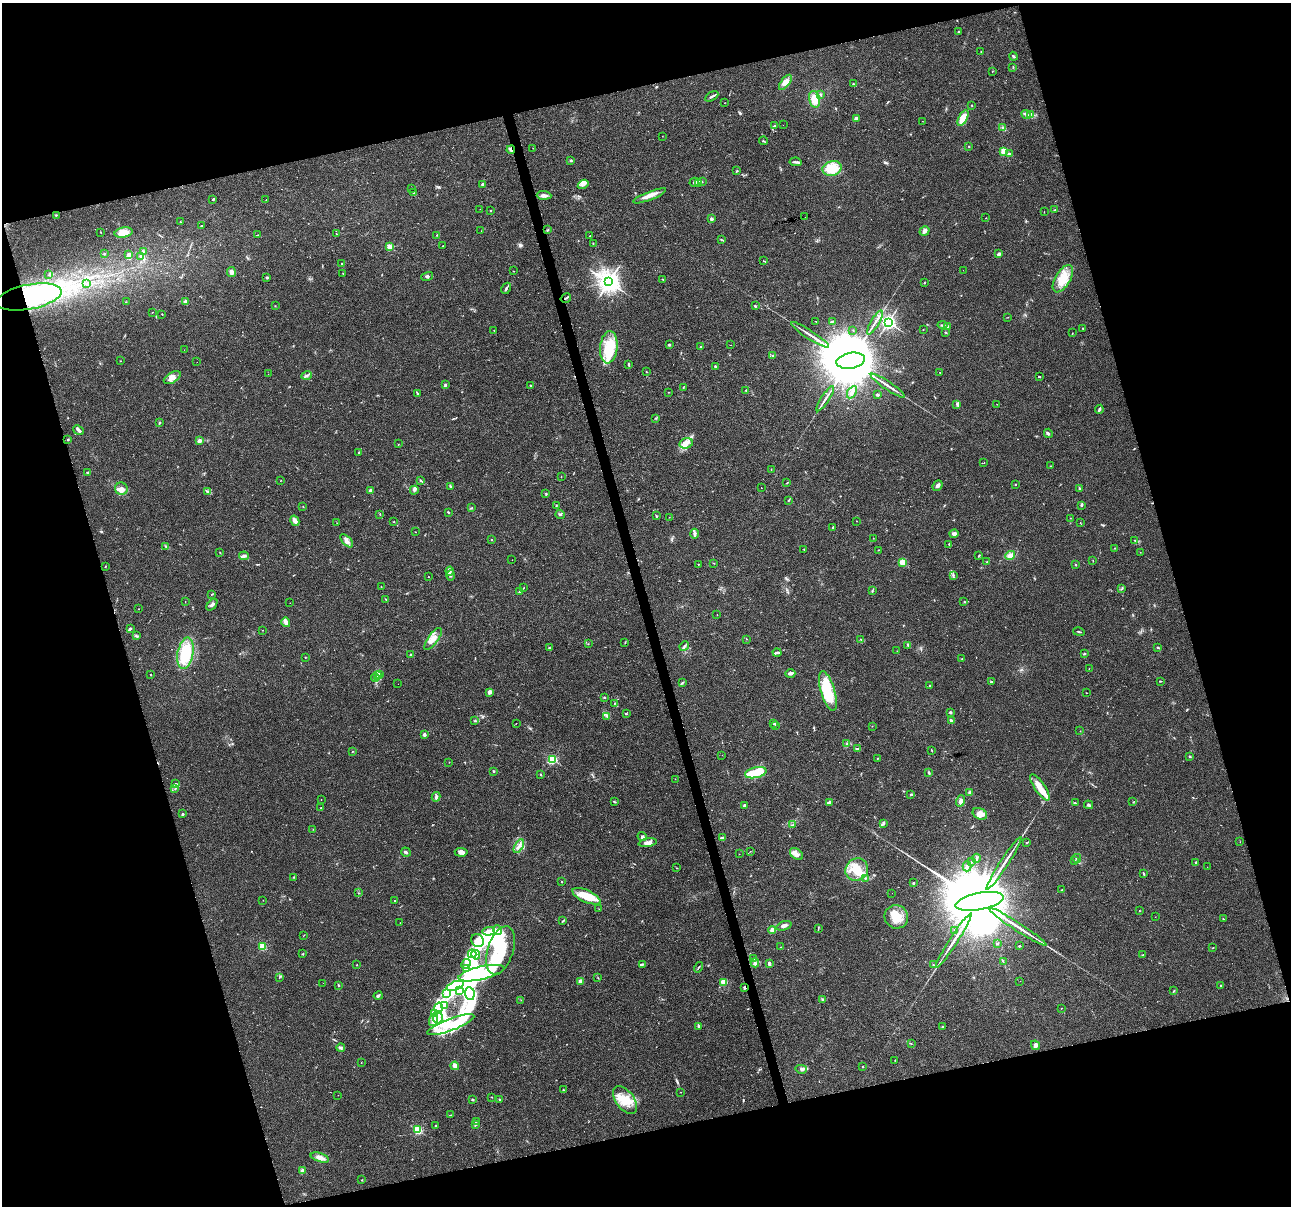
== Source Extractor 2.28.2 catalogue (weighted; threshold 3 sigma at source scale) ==
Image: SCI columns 1-5155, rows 94-4906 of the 5155 x 4952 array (HDU 1 of 3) = the unmasked area's bounding box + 8 px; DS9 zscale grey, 4 x 4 block average (1 PNG px = mean of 4 x 4 image px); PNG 1293 x 1208 px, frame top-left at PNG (2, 3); each listed source drawn as its Kron ellipse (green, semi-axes under 4 px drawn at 4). Shown black and unused: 33% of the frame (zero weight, under 2 of 3 exposures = <1% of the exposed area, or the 3 px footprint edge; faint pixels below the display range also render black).
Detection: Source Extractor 2.28.2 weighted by HDU 2 'WHT'. Background 0.0234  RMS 0.0043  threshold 0.0193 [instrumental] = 3 sigma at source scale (4.5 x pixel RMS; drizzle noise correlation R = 1.50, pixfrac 1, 0.0396/0.0396 arcsec/px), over >= 5 px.
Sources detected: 496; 2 too faint to see at this stretch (4 x 4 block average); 16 inside a brighter object's white glare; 2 cosmic-ray / hot-pixel residue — neither listed nor drawn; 11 coinciding with a brighter row at this scale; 40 inside a brighter listed object's ellipse — not listed separately; the other 425 listed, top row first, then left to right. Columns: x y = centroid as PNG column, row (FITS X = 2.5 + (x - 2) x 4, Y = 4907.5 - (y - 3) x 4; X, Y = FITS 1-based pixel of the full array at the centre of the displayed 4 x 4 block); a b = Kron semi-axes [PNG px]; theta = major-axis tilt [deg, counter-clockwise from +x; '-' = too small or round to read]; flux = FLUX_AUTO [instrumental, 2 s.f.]
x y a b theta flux
958 32 2 2 - 2.6
981 51 2 2 - 0.92
1013 56 4 2 - 3.3
1013 67 2 2 - 1.1
992 71 2 2 - 0.95
785 82 9 4 54 13
853 84 2 2 - 2.1
821 94 2 2 - 2.3
712 96 7 2 30 4.8
814 99 8 5 -74 30
725 103 2 2 - 0.49
972 105 2 2 - 1.3
1026 114 5 3 - 5.6
1030 114 3 2 - 3.5
856 118 3 2 - 7.5
963 118 8 4 62 49
922 121 2 2 - 0.43
783 125 2 2 - 1.2
774 126 3 2 - 2.8
1003 128 2 2 - 7.6
662 136 2 2 - 0.47
764 141 4 2 - 2.9
969 146 3 2 - 1.2
533 148 2 2 - 0.44
511 150 4 2 - 3.6
1004 151 2 2 - 130
1009 153 3 2 - 3
571 160 2 2 - 8
796 162 6 2 -7 5.3
832 168 9 7 14 57
737 170 2 2 - 1.5
702 181 2 2 - 0.74
694 182 5 3 - 5
699 183 3 2 - 3.1
483 184 3 2 - 4.4
583 184 6 4 31 9.8
412 189 2 2 - 0.56
414 193 2 2 - 0.64
544 195 7 3 -4 9.6
650 196 18 3 21 20
213 200 2 2 - 2
266 200 2 2 - 0.64
480 209 2 2 - 0.58
491 210 2 2 - 1.5
1054 210 3 2 - 1.4
1044 212 2 2 - 0.72
56 215 2 2 - 1.8
805 217 2 2 - 3.8
986 218 2 2 - 1.4
711 219 2 2 - 15
180 222 3 2 - 1.3
201 226 2 2 - 1.5
547 230 3 2 - 2.2
481 231 2 2 - 0.4
925 231 5 3 - 6.4
101 232 2 2 - 0.97
124 233 9 5 12 30
336 234 3 2 - 0.72
257 235 3 2 - 1.3
437 235 2 2 - 1.5
590 236 2 2 - 1.1
721 240 2 2 - 0.91
593 243 2 2 - 1.1
443 246 2 2 - 0.71
389 247 2 2 - 73
143 251 2 2 - 1.9
104 254 2 2 - 2.4
999 254 2 2 - 21
128 255 3 3 - 7
141 256 3 2 - 9
763 261 2 2 - 0.65
341 263 2 2 - 2
963 270 2 2 - 0.41
514 271 2 2 - 0.72
231 272 5 3 - 10
343 273 2 2 - 0.7
49 275 2 2 - 1.1
427 276 6 3 14 4.4
267 277 2 2 - 2.8
663 279 3 2 - 1.8
1063 279 15 7 59 44
608 282 3 3 - 2200
924 282 2 2 - 0.88
87 284 3 2 - 2.1
506 288 6 2 59 4.8
29 297 33 12 11 230
566 298 5 2 - 3.5
186 301 2 2 - 26
126 302 2 2 - 0.9
275 306 2 2 - 0.71
755 306 2 2 - 4.1
152 312 2 2 - 0.59
162 314 2 2 - 2.3
1008 317 2 2 - 0.68
816 321 2 2 - 0.74
832 321 4 2 - 1.6
875 322 13 2 59 9.3
888 322 2 2 - 920
942 325 5 2 - 3.8
947 326 3 2 - 4.7
1083 328 2 2 - 2.6
923 329 2 2 - 1
494 330 2 2 - 1.3
853 330 2 2 - 0.94
945 332 2 2 - 1
1072 333 2 2 - 0.64
810 335 22 2 -33 15
669 345 2 2 - 7.2
731 345 2 2 - 0.46
609 347 16 8 83 73
701 347 2 2 - 2.6
184 350 2 2 - 0.43
773 356 2 2 - 1.9
121 361 2 2 - 0.63
851 361 14 8 10 47000
197 362 2 2 - 0.59
628 365 4 2 - 2.6
715 367 3 2 - 3.4
646 372 2 2 - 0.86
940 372 2 2 - 1.1
268 374 2 2 - 0.42
307 375 5 2 - 5.5
1039 376 2 2 - 1.2
172 378 9 5 31 17
446 385 2 2 - 1.4
531 386 2 2 - 1.5
888 386 20 2 -34 14
683 388 4 2 - 1.9
746 390 2 2 - 1.9
669 392 2 2 - 0.83
852 392 7 3 59 7.9
417 393 4 2 - 1.9
878 395 2 2 - 13
825 399 15 2 56 9.1
957 404 2 2 - 1.2
997 404 2 2 - 0.57
1099 409 5 2 - 5.6
656 418 3 2 - 1.8
159 423 2 2 - 3.1
79 430 6 3 -39 6.1
1048 433 4 2 - 4
68 439 2 2 - 2.8
200 441 3 2 - 11
686 443 7 5 15 15
398 444 2 2 - 0.61
359 452 3 2 - 1.6
984 462 2 2 - 0.64
1051 466 2 2 - 1.1
771 469 2 2 - 0.57
88 472 3 2 - 2.9
561 477 2 2 - 0.76
420 480 3 2 - 2.8
280 481 2 2 - 0.68
787 483 3 2 - 1.5
1016 485 2 2 - 1.5
450 486 3 2 - 3
937 486 5 3 - 7.6
761 488 2 2 - 1.4
121 489 6 6 - 19
1080 489 4 2 - 3.4
414 490 4 2 - 3.9
371 491 2 2 - 34
207 492 3 2 - 2.6
546 494 3 2 - 3.2
788 501 2 2 - 2
1082 505 3 2 - 2.2
556 506 2 2 - 1.2
303 507 2 2 - 0.92
472 508 2 2 - 0.83
448 512 2 2 - 1.6
380 514 2 2 - 1.3
560 515 4 2 - 3.5
656 516 2 2 - 1.5
669 517 2 2 - 0.64
1070 518 2 2 - 0.69
295 521 5 3 - 12
856 521 2 2 - 0.52
394 522 2 2 - 1.3
1080 522 2 2 - 0.61
337 523 2 2 - 0.77
833 527 2 2 - 9
415 532 2 2 - 1.4
695 534 5 3 - 6.6
954 534 5 3 - 7.7
873 538 2 2 - 1
491 539 2 2 - 2.6
1135 540 2 2 - 1.5
347 541 8 3 -47 11
949 544 2 2 - 1.1
165 546 2 2 - 1.9
1115 548 2 2 - 0.67
804 549 2 2 - 1.2
879 550 2 2 - 0.84
220 552 2 2 - 0.93
1140 552 2 2 - 0.54
1010 555 5 4 - 14
244 556 5 3 - 5.9
979 556 2 2 - 1.7
512 560 2 2 - 0.54
1093 560 2 2 - 0.66
902 562 4 4 - 18
987 562 2 2 - 1.7
713 563 2 2 - 0.95
698 564 2 2 - 1.9
1075 565 2 2 - 2.6
105 566 2 2 - 1.9
450 571 4 3 - 5.4
451 575 5 2 - 3.7
953 575 3 2 - 2.7
428 577 2 2 - 1
381 587 2 2 - 1.5
524 588 2 2 - 0.72
1122 588 3 2 - 1.6
872 591 2 2 - 1.2
520 592 2 2 - 19
211 594 2 2 - 0.82
386 599 3 2 - 1.3
185 601 2 2 - 0.66
964 602 2 2 - 2
290 603 2 2 - 0.99
212 605 7 3 52 6.4
138 609 2 2 - 3.2
717 615 2 2 - 0.71
286 622 5 2 - 18
130 628 4 2 - 3.4
262 630 2 2 - 1
1079 632 6 2 -13 2.6
136 636 3 2 - 2.5
433 639 13 5 53 23
747 639 2 2 - 0.84
861 639 2 2 - 0.93
625 642 3 2 - 1.6
588 644 2 2 - 0.64
908 645 3 2 - 1.4
684 646 5 2 - 2.6
1157 647 2 2 - 2.1
549 648 3 2 - 2.8
897 651 2 2 - 0.56
185 653 16 8 80 130
777 653 4 2 - 3.8
1084 654 2 2 - 4.7
411 655 2 2 - 11
305 657 2 2 - 1.1
962 659 2 2 - 1
1089 669 2 2 - 1.3
790 673 5 3 - 7.6
380 674 3 2 - 2.2
151 675 2 2 - 1.1
377 675 4 2 - 4.9
375 678 4 2 - 3.5
1160 681 3 2 - 1.8
991 682 3 2 - 2
682 683 3 2 - 2.3
398 684 2 2 - 2.7
930 685 2 2 - 1.6
828 691 20 7 -73 120
490 692 2 2 - 36
1086 693 2 2 - 0.78
604 698 2 2 - 2.6
614 704 2 2 - 1.2
950 712 3 2 - 4.3
626 714 2 2 - 1.8
607 716 2 2 - 1.9
475 721 4 2 - 2
951 721 3 2 - 5.3
516 723 2 2 - 0.72
773 724 3 2 - 1.9
776 725 3 2 - 2.6
872 726 2 2 - 0.67
1080 731 2 2 - 0.67
424 735 2 2 - 21
847 744 2 2 - 1.2
857 748 4 2 - 1.8
932 750 3 2 - 1.3
353 751 2 2 - 0.92
722 755 2 2 - 0.53
1190 756 2 2 - 3.4
878 758 2 2 - 1.2
552 759 2 2 - 240
449 762 2 2 - 0.8
493 771 2 2 - 6.1
929 772 3 2 - 3.5
756 773 11 5 13 54
540 774 2 2 - 2
675 779 2 2 - 0.48
175 784 3 2 - 2.7
1040 787 15 5 -55 34
175 789 2 2 - 1.4
969 793 3 2 - 4.1
911 794 3 2 - 2.4
436 797 5 3 - 5
321 799 2 2 - 0.52
961 801 6 4 73 8.3
614 802 3 2 - 1.9
829 802 4 3 - 4.6
1133 802 2 2 - 0.84
1075 803 3 2 - 3.2
1089 805 4 2 - 4.5
744 806 3 3 - 5
321 808 2 2 - 3.1
182 814 2 2 - 2.5
980 814 8 5 -25 14
883 824 4 2 - 2.9
792 825 3 2 - 2.6
313 829 2 2 - 0.69
642 837 5 3 - 4.5
722 838 4 3 - 3.9
1240 842 2 2 - 0.61
648 843 9 4 10 17
1026 843 3 2 - 1.3
519 846 7 3 60 8.1
750 851 2 2 - 0.83
406 852 5 2 - 5.6
461 852 6 3 -5 13
739 854 2 2 - 0.61
796 854 7 5 -41 13
976 858 4 2 - 3.4
1077 858 4 2 - 2.5
1075 861 2 2 - 0.9
971 862 3 2 - 2
1196 862 3 2 - 2.2
1004 863 31 2 57 25
967 866 5 3 - 5.2
1207 867 2 2 - 0.5
676 868 2 2 - 0.83
857 870 12 10 44 52
1144 874 4 2 - 2.4
294 877 2 2 - 1.7
865 878 3 2 - 1.6
562 882 2 2 - 2
913 883 2 2 - 8.2
1062 890 2 2 - 1.2
358 893 2 2 - 1.2
892 893 2 2 - 0.38
586 896 15 6 -24 56
263 900 2 2 - 0.61
394 900 2 2 - 2.8
979 901 24 8 11 87000
599 909 2 2 - 0.66
1140 910 2 2 - 0.72
896 917 12 11 - 46
1155 917 2 2 - 0.47
1223 919 2 2 - 1.1
563 921 4 2 - 2.2
400 923 2 2 - 0.5
784 926 8 3 19 8.4
1018 927 34 2 -33 32
818 928 3 2 - 1.5
498 930 5 4 - 8.9
772 930 4 3 - 9.3
955 930 2 2 - 1.7
489 931 6 4 4 13
304 935 2 2 - 1
954 940 32 2 57 26
477 941 7 6 - 18
997 944 3 2 - 2
262 946 2 2 - 120
1019 946 2 2 - 6.3
781 947 2 2 - 1.1
1213 947 2 2 - 1.1
500 950 25 13 72 99
303 954 2 2 - 1.8
472 954 4 3 - 8.1
476 955 5 2 - 5.5
1143 955 2 2 - 0.91
753 958 2 2 - 1.4
1003 962 2 2 - 1
755 963 4 2 - 4.9
466 964 5 2 - 6.5
642 964 3 2 - 3.4
769 964 3 3 - 3.9
357 965 2 2 - 1.2
933 965 2 2 - 1.8
699 967 5 2 - 2.2
466 968 3 2 - 3.5
481 973 23 6 13 67
279 978 2 2 - 0.5
598 978 2 2 - 0.81
580 981 2 2 - 35
1020 981 2 2 - 0.48
724 982 4 3 - 27
323 983 2 2 - 0.29
338 985 3 2 - 1.8
1221 985 2 2 - 1.8
455 986 9 4 19 21
744 987 3 2 - 3
459 991 3 2 - 4.3
1174 991 2 2 - 1.3
470 993 6 5 - 17
446 994 2 2 - 1.1
378 996 4 3 - 5.2
822 999 3 2 - 2.5
521 1000 2 2 - 0.66
444 1006 3 2 - 1.7
438 1008 5 4 - 14
1061 1008 2 2 - 0.56
434 1013 4 2 - 5.2
438 1017 6 4 78 18
433 1020 6 2 74 7.9
451 1025 25 6 20 65
698 1026 3 2 - 4.3
943 1026 2 2 - 1.3
911 1043 2 2 - 1.1
1035 1045 5 4 - 6.6
341 1047 4 3 - 4.5
895 1060 2 2 - 0.92
361 1063 2 2 - 0.69
455 1066 4 3 - 13
862 1067 2 2 - 2.9
801 1069 6 2 -14 4.1
563 1090 2 2 - 2
681 1092 2 2 - 0.67
338 1095 2 2 - 0.54
492 1097 2 2 - 1.1
472 1099 3 2 - 3.2
500 1099 2 2 - 2.9
625 1100 16 9 -53 49
450 1115 2 2 - 1.2
476 1121 2 2 - 1.5
475 1125 4 2 - 2.8
435 1126 2 2 - 1.1
418 1130 2 2 - 180
320 1157 9 3 -17 17
302 1171 2 2 - 43
362 1180 2 2 - 1.2
Overlapping masked pixels (flux is a lower limit): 4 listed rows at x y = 511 150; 29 297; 566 298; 744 987
Diffuse or blended objects may show on this block-average render without a row.